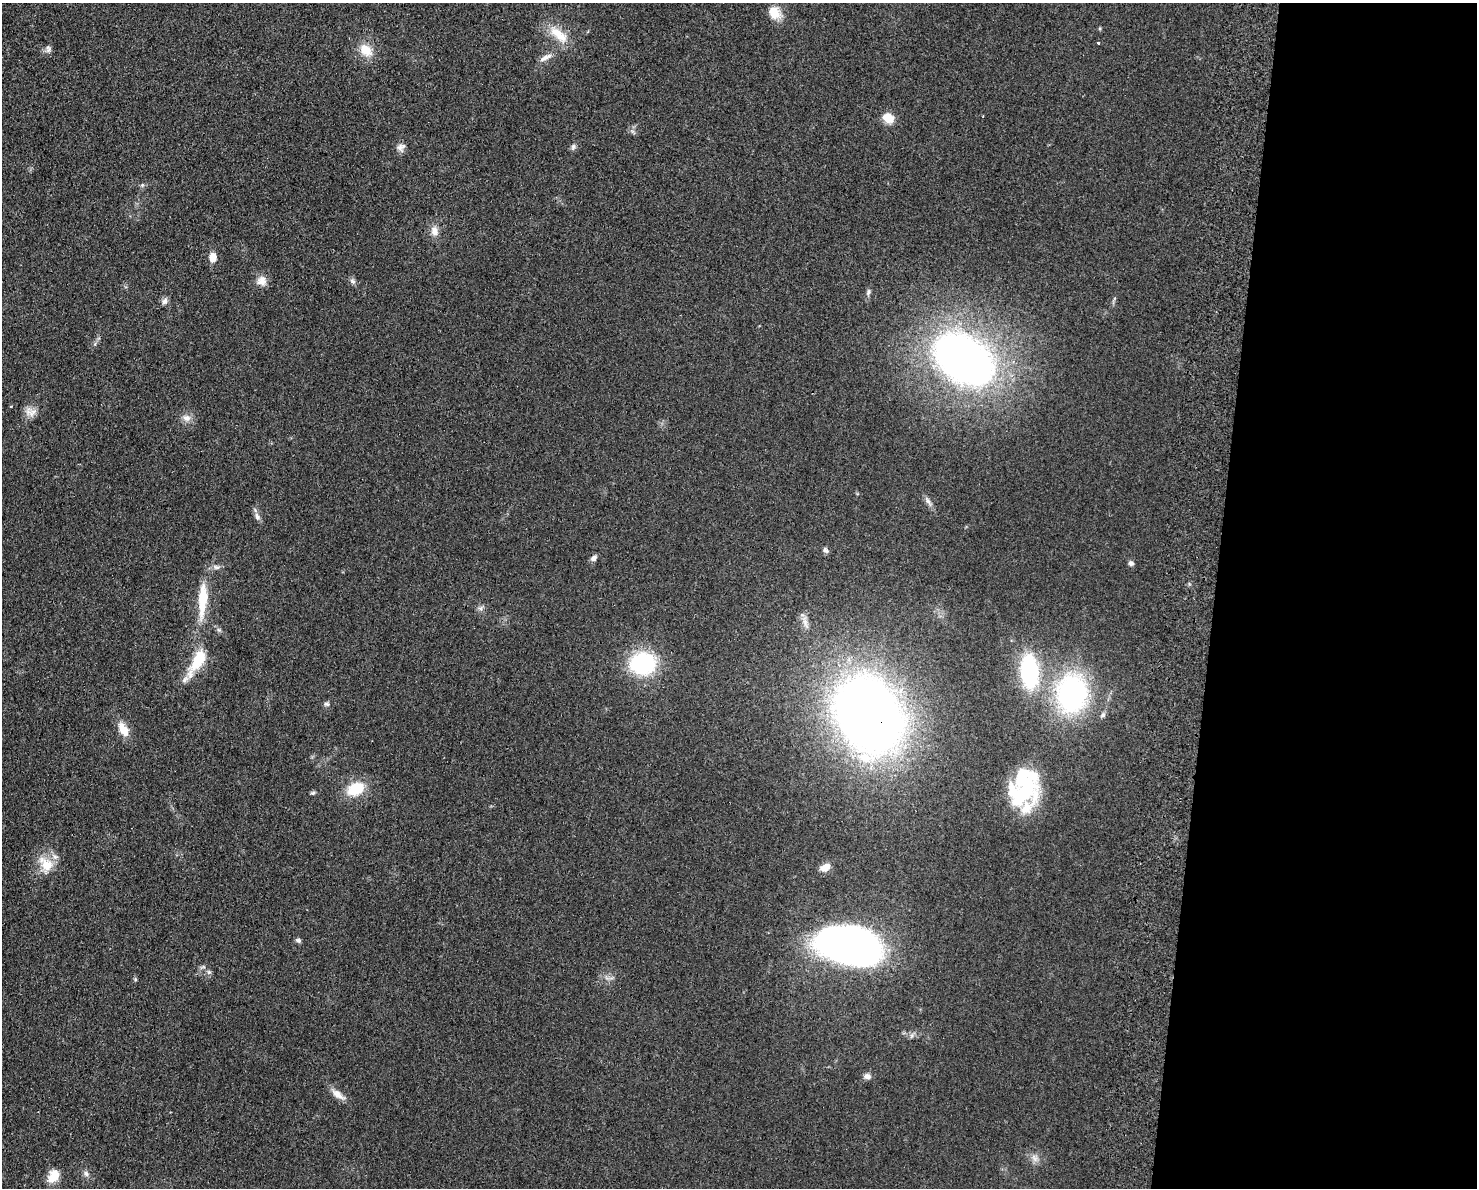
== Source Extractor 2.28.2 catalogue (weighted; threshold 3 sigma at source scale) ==
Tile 9 of 3 x 4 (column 3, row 3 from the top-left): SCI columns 3233-4707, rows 1197-2382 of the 4877 x 4765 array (HDU 1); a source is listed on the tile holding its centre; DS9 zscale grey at full resolution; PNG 1479 x 1190 px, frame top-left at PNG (2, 3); no overlay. Shown black and unused: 18% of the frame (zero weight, under 2 of 3 exposures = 3% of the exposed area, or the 3 px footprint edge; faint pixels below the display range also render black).
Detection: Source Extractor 2.28.2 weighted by HDU 2 'WHT'; one run over the whole footprint, this tile lists its part. Background 0.0934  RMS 0.0095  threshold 0.0426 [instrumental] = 3 sigma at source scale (4.5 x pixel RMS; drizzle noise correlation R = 1.50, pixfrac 1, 0.05/0.05 arcsec/px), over >= 5 px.
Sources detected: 55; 1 inside a brighter object's white glare — not listed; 3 inside a brighter listed object's ellipse — not listed separately; the other 51 listed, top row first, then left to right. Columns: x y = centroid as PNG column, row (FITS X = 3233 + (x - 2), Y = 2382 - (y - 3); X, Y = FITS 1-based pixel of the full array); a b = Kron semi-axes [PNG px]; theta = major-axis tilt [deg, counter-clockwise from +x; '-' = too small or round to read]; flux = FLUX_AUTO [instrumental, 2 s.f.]
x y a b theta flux
774 13 16 12 -57 16
559 34 33 13 -41 21
1098 43 3 3 - 1.8
48 49 10 7 -88 3.3
366 50 18 14 -41 16
545 58 19 6 27 6
888 118 11 9 -30 15
401 147 12 10 41 4.8
573 147 8 6 -89 2.6
142 185 6 5 - 1.7
434 231 13 9 -81 7.6
213 257 7 6 - 14
262 281 13 13 - 7.9
352 281 9 6 -41 2.7
868 292 9 6 62 2.6
165 301 10 7 67 3.5
964 359 47 31 -36 600
11 406 4 3 - 0.72
31 412 17 11 -16 7.9
186 418 13 9 -19 6.2
928 501 13 6 -53 4
257 516 12 7 -63 4
825 550 9 6 -45 2.5
594 558 8 6 42 3.5
1131 563 7 6 - 2.7
216 567 11 5 -16 3.2
203 597 37 12 86 30
481 608 7 6 - 2.6
805 622 21 5 -75 5.9
197 661 41 14 60 33
643 663 21 18 4 100
1029 671 28 14 -85 110
1072 693 31 24 84 220
327 704 8 5 -18 2.1
869 715 65 49 -63 940
123 729 20 11 -61 13
355 789 20 14 24 29
1022 791 44 31 24 75
312 793 7 5 15 1.7
46 864 25 17 -59 20
825 867 12 8 26 8.8
298 940 7 5 -18 2.2
851 945 45 26 -11 580
203 967 10 4 22 1.7
209 972 6 6 - 2
135 979 6 4 -73 1.2
867 1076 9 7 -2 4
338 1094 22 8 -37 8.1
1034 1158 12 7 -53 4.8
86 1174 9 6 -43 3.3
54 1176 17 12 59 14
Overlapping masked pixels (flux is a lower limit): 1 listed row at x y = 869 715